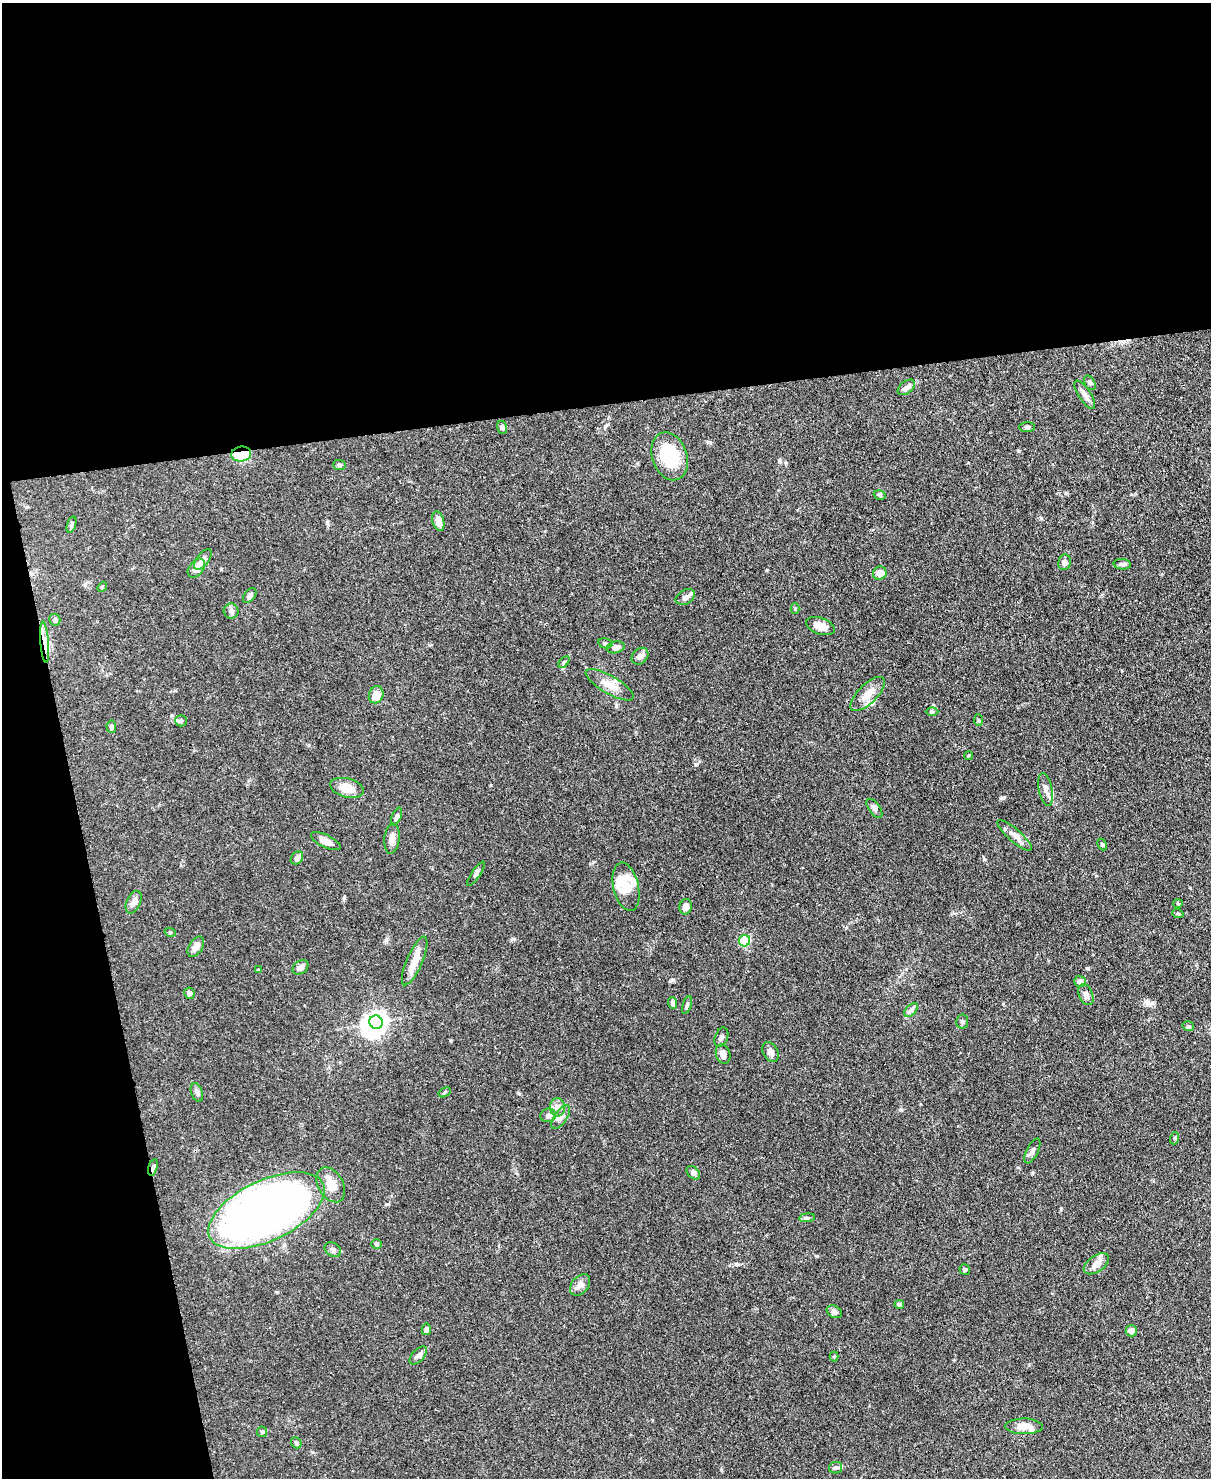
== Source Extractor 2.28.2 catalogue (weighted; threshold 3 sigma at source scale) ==
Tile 1 of 4 x 3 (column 1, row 1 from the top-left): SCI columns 77-1285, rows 3164-4639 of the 4987 x 4969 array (HDU 1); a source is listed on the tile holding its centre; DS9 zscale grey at full resolution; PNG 1213 x 1480 px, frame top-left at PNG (2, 3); each listed source drawn as its Kron ellipse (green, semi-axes under 4 px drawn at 4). Shown black and unused: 33% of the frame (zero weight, under 3 of 4 exposures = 9% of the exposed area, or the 3 px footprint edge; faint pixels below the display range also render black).
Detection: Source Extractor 2.28.2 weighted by HDU 2 'WHT'; one run over the whole footprint, this tile lists its part. Background 0.072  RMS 0.0041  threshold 0.0183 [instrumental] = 3 sigma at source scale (4.5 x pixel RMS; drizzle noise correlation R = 1.50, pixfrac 1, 0.05/0.05 arcsec/px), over >= 5 px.
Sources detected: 103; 2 inside a brighter object's white glare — neither listed nor drawn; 5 inside a brighter listed object's ellipse — not listed separately; the other 96 listed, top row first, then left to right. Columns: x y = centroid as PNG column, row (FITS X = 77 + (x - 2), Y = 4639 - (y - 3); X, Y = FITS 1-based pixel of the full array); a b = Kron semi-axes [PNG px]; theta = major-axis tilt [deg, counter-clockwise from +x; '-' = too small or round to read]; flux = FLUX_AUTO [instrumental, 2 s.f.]
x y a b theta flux
1090 383 8 5 -60 0.8
906 387 10 6 38 1.7
1085 395 16 6 -57 2.1
502 427 7 5 -74 0.74
1027 427 7 5 1 0.76
241 454 10 7 8 21
670 456 25 17 -71 18
339 465 6 5 - 0.64
880 495 6 4 -17 0.67
438 521 10 6 -74 3.6
71 525 8 3 71 0.72
203 559 12 6 53 1.7
1064 562 8 6 80 1.8
1122 564 9 5 -5 1
196 568 11 7 52 3.7
880 573 7 6 - 2.9
102 587 5 4 - 0.5
250 596 8 5 50 1.3
685 597 10 7 30 1.9
795 609 5 4 - 0.44
231 611 7 7 - 1.6
55 620 6 5 - 1
820 626 15 8 -20 3.7
45 642 21 4 -85 3
605 643 7 5 -13 0.76
616 647 9 6 13 1.6
640 656 9 7 46 1.9
564 662 7 4 45 0.69
610 685 27 9 -30 5.7
868 694 22 9 45 4.8
376 695 8 7 - 4.8
932 712 6 4 0 0.57
979 720 6 4 -87 0.51
181 721 6 5 - 0.67
111 727 6 5 - 0.91
968 756 4 3 - 0.42
347 788 17 9 -14 5.6
1046 789 16 7 -79 2.1
874 808 11 5 -55 1.3
396 816 9 4 66 1
1015 836 22 6 -41 2.9
392 839 15 7 84 2.4
326 841 16 6 -26 2.9
1102 844 6 4 -63 0.54
297 858 7 5 48 1.5
476 874 14 4 56 0.93
626 887 24 12 -77 9.3
134 902 12 7 65 2.1
1178 903 5 3 - 0.37
686 907 7 6 - 2.2
1178 914 5 3 - 0.44
170 932 5 3 - 0.39
745 941 6 5 - 30
196 947 11 6 58 2.8
415 961 26 8 66 5.5
300 967 8 6 38 1.7
258 970 4 4 - 0.39
1080 981 6 5 - 2
189 993 6 5 - 1.1
1086 995 11 7 -68 1.9
673 1003 6 4 -69 0.99
687 1005 9 3 71 0.7
911 1010 8 5 44 1.1
962 1021 7 6 - 0.89
376 1022 7 6 - 200
1188 1026 6 4 -14 0.66
721 1037 10 6 69 1.3
770 1052 11 7 -63 2
723 1054 10 7 -74 2.4
197 1092 10 5 -69 1.2
445 1092 6 4 32 0.51
557 1107 9 7 -86 1.9
548 1115 8 6 16 1.6
561 1117 14 6 55 1.8
1175 1138 6 4 71 0.46
1032 1151 13 5 63 1.4
153 1167 9 4 75 1.1
693 1173 7 5 -45 0.91
331 1185 19 12 -60 5.1
266 1210 63 30 26 300
807 1218 8 4 8 0.7
376 1244 5 5 - 0.61
333 1250 9 6 -37 1.4
1096 1264 14 8 35 3.5
965 1270 5 5 - 0.72
580 1285 12 8 51 2.1
899 1305 4 4 - 1.1
834 1312 8 6 -28 1.5
426 1329 6 4 80 1.6
1131 1331 6 5 - 2.2
418 1355 11 6 47 1.5
834 1356 5 4 - 0.57
1024 1426 18 8 -1 4.1
262 1432 5 5 - 0.69
296 1443 6 5 - 0.66
836 1468 7 5 12 0.96
Overlapping masked pixels (flux is a lower limit): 3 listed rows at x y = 241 454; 45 642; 153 1167
Unlisted compact peaks at least as high as the median listed source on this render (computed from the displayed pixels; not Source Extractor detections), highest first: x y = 1002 798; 1041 518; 736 1264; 767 570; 984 859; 387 1204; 901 1110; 514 939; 1061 1209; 344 898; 518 1093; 816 1256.